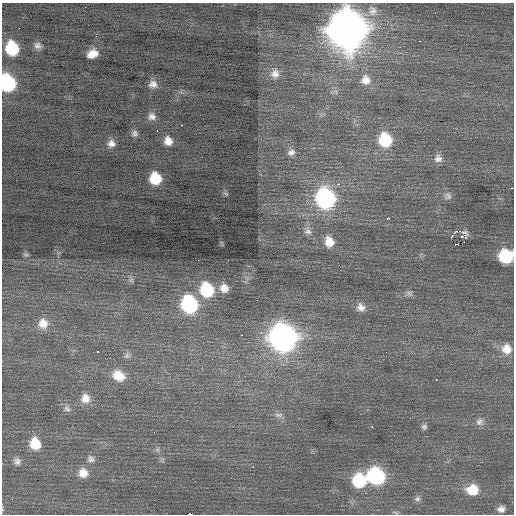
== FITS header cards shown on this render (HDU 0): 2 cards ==
NAXIS1  =                  512 / Axis length
NAXIS2  =                  512 / Axis length

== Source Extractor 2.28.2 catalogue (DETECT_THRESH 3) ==
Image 512 x 512 px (HDU 0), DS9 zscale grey, 1 PNG px = 1 image px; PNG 516 x 516 px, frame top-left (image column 1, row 512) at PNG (2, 3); no overlay
Background 0.348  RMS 0.94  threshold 2.81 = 3 sigma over >= 5 px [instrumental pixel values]
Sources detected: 80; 2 with non-positive FLUX_AUTO (blend fragments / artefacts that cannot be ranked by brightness) are not listed; the other 78 listed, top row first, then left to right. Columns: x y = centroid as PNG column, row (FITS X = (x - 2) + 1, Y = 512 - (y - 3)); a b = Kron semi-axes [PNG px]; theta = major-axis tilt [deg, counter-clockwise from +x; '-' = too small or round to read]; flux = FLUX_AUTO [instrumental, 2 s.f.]
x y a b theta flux
372 11 14 13 - 600
435 13 2 2 - 26
347 29 17 15 -74 160000
420 41 3 2 - 69
38 46 10 8 -29 280
12 48 11 9 -69 3500
92 54 10 7 22 710
275 74 14 12 75 560
366 80 15 14 - 870
7 83 12 10 -74 7700
153 84 10 9 - 390
336 92 7 4 -72 150
152 116 9 9 - 350
181 125 3 2 - 110
157 131 3 2 - 79
135 133 8 8 - 220
385 140 13 11 -71 3300
168 141 10 8 -63 590
111 143 9 8 - 390
291 152 10 8 34 290
438 158 11 11 - 400
155 179 10 9 - 2100
338 184 2 2 - 450
512 188 3 2 - 41
225 193 6 4 -19 83
448 196 11 10 - 300
325 198 13 11 -73 15000
388 218 4 3 - 320
308 231 11 9 -53 340
465 235 3 2 - 910
461 236 8 4 -10 140
451 237 4 3 - 380
329 242 12 10 -72 850
457 245 6 2 -18 240
26 255 7 5 -11 120
506 256 11 10 - 4200
58 257 4 3 - 56
198 260 2 2 - 98
228 260 2 2 - 120
131 280 8 6 1 170
224 288 11 10 - 630
207 290 13 11 -71 4000
409 293 9 7 -14 200
257 300 2 2 - 140
189 304 13 11 -68 8300
361 307 12 10 -48 450
43 324 14 13 - 830
242 335 2 2 - 130
283 338 15 14 - 48000
507 349 13 12 - 790
98 351 3 3 - 150
127 355 9 8 - 240
118 376 15 12 -29 1200
436 379 3 2 - 76
158 383 3 2 - 73
85 398 12 12 - 670
51 406 2 2 - 52
67 409 11 8 -54 280
361 414 2 2 - 29
279 415 13 6 -4 270
299 418 3 2 - 49
480 422 11 10 - 310
372 427 3 2 - 89
424 427 6 6 - 180
35 444 12 11 - 1500
157 449 8 5 83 150
91 459 11 9 -25 290
17 461 10 9 - 310
2 463 2 2 - 88
252 467 3 3 - 44
83 473 12 12 - 700
376 476 12 11 - 9200
359 481 11 11 - 4100
472 490 13 11 -2 1500
417 499 8 7 - 200
501 509 9 7 11 350
395 512 8 3 -19 96
190 514 4 2 - 5000
At the frame edge (FLAGS 8, measured only in part): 6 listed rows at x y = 347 29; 7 83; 512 188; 506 256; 2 463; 190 514
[2 non-positive-flux detections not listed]